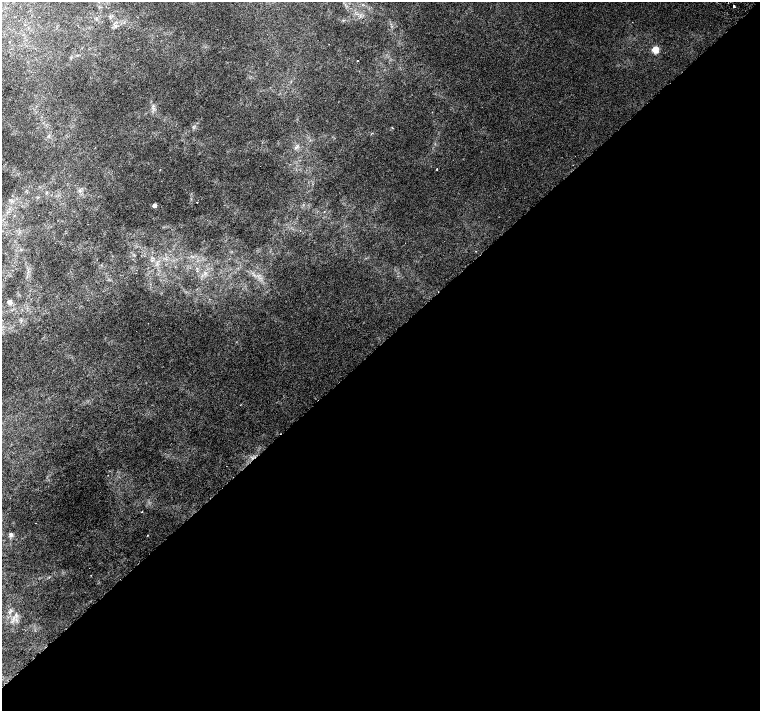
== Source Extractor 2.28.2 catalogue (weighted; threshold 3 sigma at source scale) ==
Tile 12 of 4 x 4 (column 4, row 3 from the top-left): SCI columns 4551-6066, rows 1571-2988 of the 6067 x 6043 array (HDU 1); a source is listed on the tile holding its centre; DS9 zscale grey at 2 x 2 block average (1 PNG px = mean of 2 x 2 image px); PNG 762 x 713 px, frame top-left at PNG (2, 2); no overlay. Shown black and unused: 52% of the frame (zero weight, under 3 of 6 exposures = <1% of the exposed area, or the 3 px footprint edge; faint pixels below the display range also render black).
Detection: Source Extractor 2.28.2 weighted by HDU 2 'WHT'; one run over the whole footprint, this tile lists its part. Background 0.00446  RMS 0.002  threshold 0.00821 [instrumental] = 3 sigma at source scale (4.09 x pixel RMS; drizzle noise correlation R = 1.36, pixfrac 0.8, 0.0396/0.0396 arcsec/px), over >= 5 px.
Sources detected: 15; all 15 listed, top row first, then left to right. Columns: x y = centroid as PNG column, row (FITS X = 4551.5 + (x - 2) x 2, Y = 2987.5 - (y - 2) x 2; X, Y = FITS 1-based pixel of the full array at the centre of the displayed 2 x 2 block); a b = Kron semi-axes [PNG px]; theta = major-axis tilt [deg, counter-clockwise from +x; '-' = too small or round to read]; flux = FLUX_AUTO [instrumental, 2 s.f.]
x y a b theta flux
734 6 2 2 - 0.9
9 41 2 2 - 0.39
655 50 3 3 - 19
357 61 2 2 - 0.38
392 127 3 2 - 0.29
295 147 3 2 - 0.38
437 169 2 2 - 0.32
197 202 2 2 - 0.27
154 206 2 2 - 5
324 212 2 2 - 0.18
10 302 3 3 - 4.3
240 405 2 2 - 0.17
142 512 2 2 - 0.18
35 523 2 2 - 0.12
11 535 5 4 - 0.78
Diffuse or blended objects may show on this block-average render without a row.